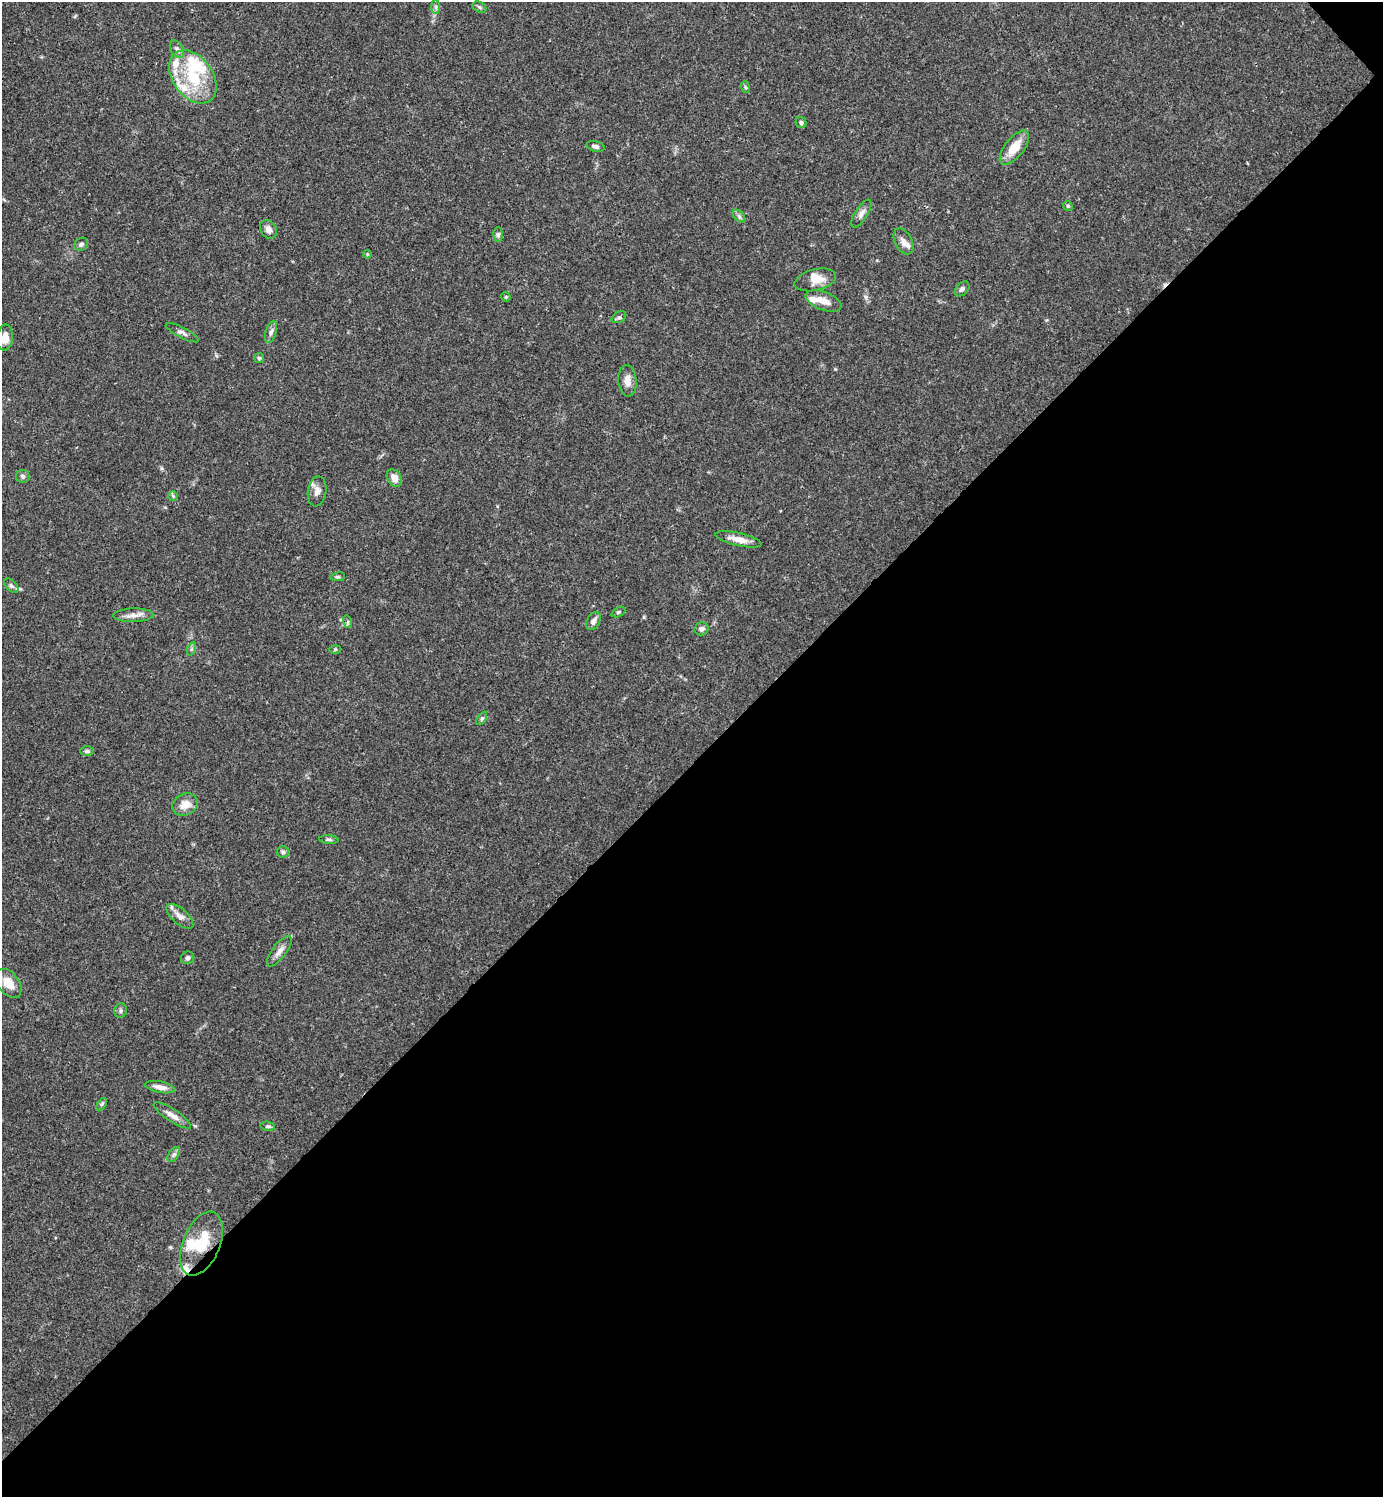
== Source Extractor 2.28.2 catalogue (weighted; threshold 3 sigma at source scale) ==
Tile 12 of 4 x 4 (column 4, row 3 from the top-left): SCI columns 4444-5824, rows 1496-2990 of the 5981 x 5982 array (HDU 1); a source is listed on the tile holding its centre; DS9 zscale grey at full resolution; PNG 1385 x 1499 px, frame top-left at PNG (2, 2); each listed source drawn as its Kron ellipse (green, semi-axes under 4 px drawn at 4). Shown black and unused: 49% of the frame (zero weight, under 3 of 4 exposures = <1% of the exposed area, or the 3 px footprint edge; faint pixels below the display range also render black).
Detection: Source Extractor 2.28.2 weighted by HDU 2 'WHT'; one run over the whole footprint, this tile lists its part. Background 0.0388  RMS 0.0027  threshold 0.012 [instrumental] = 3 sigma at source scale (4.5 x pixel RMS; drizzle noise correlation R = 1.50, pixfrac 1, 0.05/0.05 arcsec/px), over >= 5 px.
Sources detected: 68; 1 inside a brighter object's white glare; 1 cosmic-ray / hot-pixel residue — neither listed nor drawn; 10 inside a brighter listed object's ellipse — not listed separately; the other 56 listed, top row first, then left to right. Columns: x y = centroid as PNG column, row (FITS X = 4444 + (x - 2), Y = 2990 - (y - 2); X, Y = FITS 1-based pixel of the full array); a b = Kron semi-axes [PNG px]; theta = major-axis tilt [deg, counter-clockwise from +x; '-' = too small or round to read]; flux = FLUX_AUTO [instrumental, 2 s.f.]
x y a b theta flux
436 7 7 4 -90 0.56
480 7 7 5 -28 0.47
177 49 9 6 -59 0.92
193 77 29 20 -54 13
745 87 6 4 -70 0.33
801 123 6 5 - 0.56
595 146 9 5 -14 0.68
1014 147 20 9 52 4.9
1068 206 5 4 - 0.33
861 214 16 6 58 1.3
739 216 8 4 -46 0.59
268 229 10 7 -59 1.6
498 235 7 5 89 0.62
903 241 14 8 -63 1.8
81 244 7 6 - 0.74
367 254 4 3 - 0.24
815 280 21 10 13 3.4
962 289 9 6 46 0.87
506 297 5 4 - 0.28
823 301 19 9 -20 2.7
619 317 8 5 29 0.61
271 332 11 5 73 0.93
182 333 18 5 -27 1
5 338 13 8 85 3
259 358 5 5 - 0.4
627 381 16 9 -85 2.2
23 476 6 6 - 0.7
394 478 9 7 -58 2.2
317 491 15 9 81 1.9
173 496 4 4 - 0.32
738 539 23 6 -13 2.7
338 577 7 3 8 0.36
11 586 8 5 -46 0.62
618 612 7 4 26 0.43
133 615 20 7 2 1.9
593 621 9 6 60 1.3
348 622 6 4 -73 0.4
702 629 7 6 - 0.97
191 649 7 4 71 0.49
335 649 6 4 2 0.32
482 718 7 4 58 0.42
87 751 7 5 0 0.55
185 805 13 10 27 3
329 840 9 4 -5 0.55
283 852 6 6 - 0.57
180 916 16 7 -41 1.9
279 951 18 7 53 1.8
188 958 7 6 - 0.82
8 983 16 10 -53 4.4
121 1011 7 6 - 0.58
160 1087 15 5 -11 1.8
102 1104 7 3 53 0.45
172 1115 22 6 -33 1.9
268 1126 7 4 -10 0.5
174 1154 8 5 58 0.67
201 1244 34 18 68 10
Overlapping masked pixels (flux is a lower limit): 1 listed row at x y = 201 1244